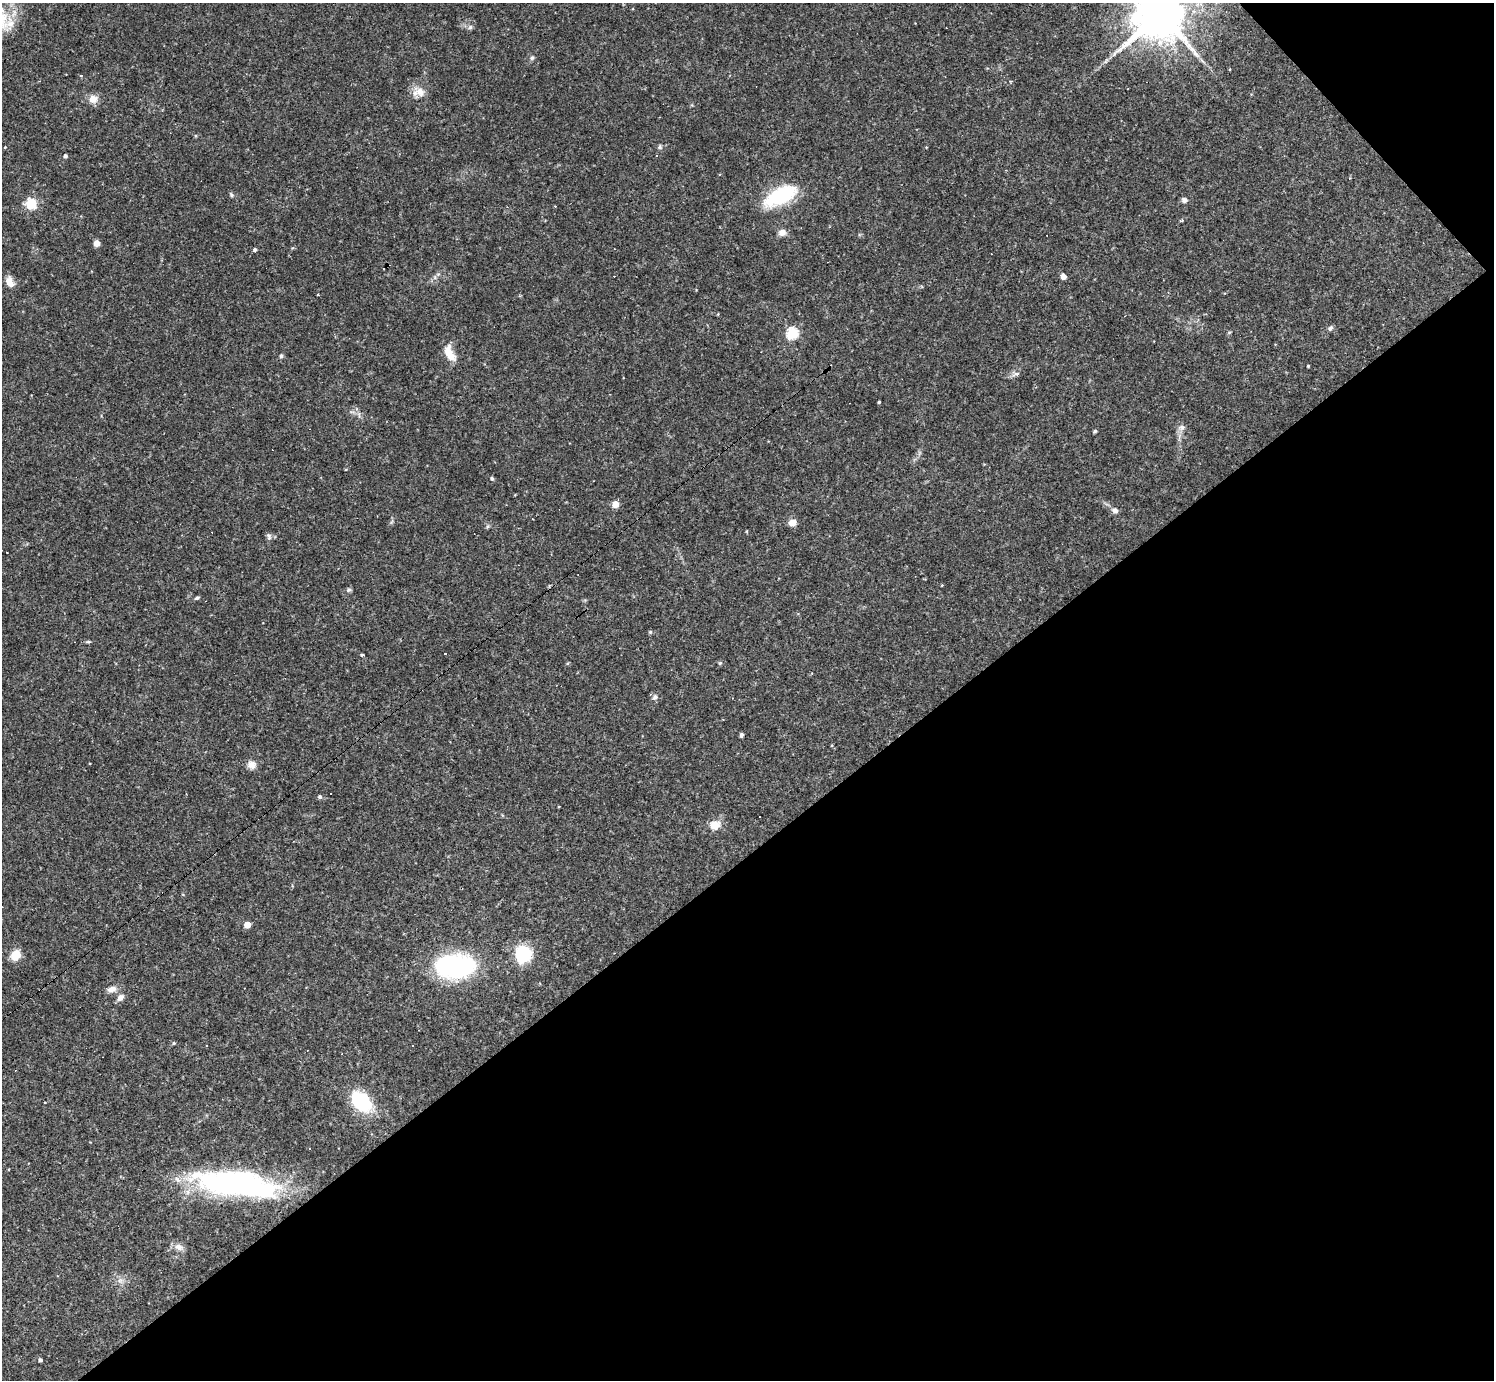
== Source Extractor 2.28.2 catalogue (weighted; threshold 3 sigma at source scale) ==
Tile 12 of 4 x 4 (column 4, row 3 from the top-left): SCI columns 4480-5971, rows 1672-3049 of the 5974 x 5972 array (HDU 1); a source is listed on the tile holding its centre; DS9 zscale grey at full resolution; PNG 1496 x 1382 px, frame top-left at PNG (2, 3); no overlay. Shown black and unused: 40% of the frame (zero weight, under 2 of 3 exposures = <1% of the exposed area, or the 3 px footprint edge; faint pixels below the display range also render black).
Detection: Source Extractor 2.28.2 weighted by HDU 2 'WHT'; one run over the whole footprint, this tile lists its part. Background 0.0633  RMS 0.0061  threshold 0.0274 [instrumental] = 3 sigma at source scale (4.5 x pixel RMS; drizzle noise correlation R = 1.50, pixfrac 1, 0.05/0.05 arcsec/px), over >= 5 px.
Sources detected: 72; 1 inside a brighter object's white glare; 11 cosmic-ray / hot-pixel residue — not listed; the other 60 listed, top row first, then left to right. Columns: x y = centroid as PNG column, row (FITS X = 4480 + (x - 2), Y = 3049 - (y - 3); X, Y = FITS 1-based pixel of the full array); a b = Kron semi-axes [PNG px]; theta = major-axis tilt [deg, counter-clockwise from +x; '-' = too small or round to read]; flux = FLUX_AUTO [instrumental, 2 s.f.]
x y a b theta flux
1161 14 16 12 39 3600
10 24 28 18 46 13
470 27 6 6 - 1.5
532 58 6 5 - 1.2
419 92 18 13 -6 6.7
93 99 13 11 20 5
196 136 5 4 - 0.67
5 147 3 3 - 0.81
660 147 7 5 88 1.1
65 156 4 4 - 1.7
231 195 7 5 -49 1.1
780 196 36 16 27 41
1184 200 7 6 - 1.9
31 204 7 6 - 23
782 233 9 8 - 3.7
97 243 6 6 - 3.4
255 249 4 4 - 1.2
1063 276 6 5 - 3
10 282 13 8 -63 5.5
1330 328 7 5 53 1.4
792 333 6 5 - 62
450 354 20 9 -65 9.4
281 356 6 5 - 1
1308 366 3 3 - 0.61
1015 374 12 4 23 2
879 402 3 3 - 0.89
1182 427 11 7 24 2.6
1095 431 5 4 - 0.9
492 478 5 4 - 0.92
615 504 7 6 - 5.1
1115 510 10 7 -44 2.6
792 522 7 7 - 5.9
488 526 6 4 70 0.94
269 536 10 6 -78 1.7
348 590 7 5 16 1.2
197 598 7 4 20 1
650 632 5 4 - 0.75
88 642 6 4 0 0.83
362 655 4 3 - 1.9
720 663 5 5 - 0.88
655 697 9 7 47 2.1
732 698 3 2 - 0.38
742 735 4 4 - 1.3
251 765 11 10 - 4.1
320 797 6 5 - 1.3
559 807 3 2 - 0.41
715 825 13 11 20 7.8
247 925 5 5 - 11
523 954 8 8 - 81
16 955 9 8 - 12
455 966 30 18 4 110
112 989 12 7 16 3.9
120 997 9 7 50 3.4
174 1043 4 4 - 0.67
207 1046 3 3 - 1.6
362 1102 28 17 -44 32
235 1183 88 25 -7 150
179 1247 13 9 -28 3.9
120 1280 7 6 - 2.1
40 1360 4 4 - 1.5
Overlapping masked pixels (flux is a lower limit): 1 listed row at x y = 1161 14
Isophote crosses this tile's border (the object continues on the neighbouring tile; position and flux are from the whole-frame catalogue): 1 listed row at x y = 1161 14